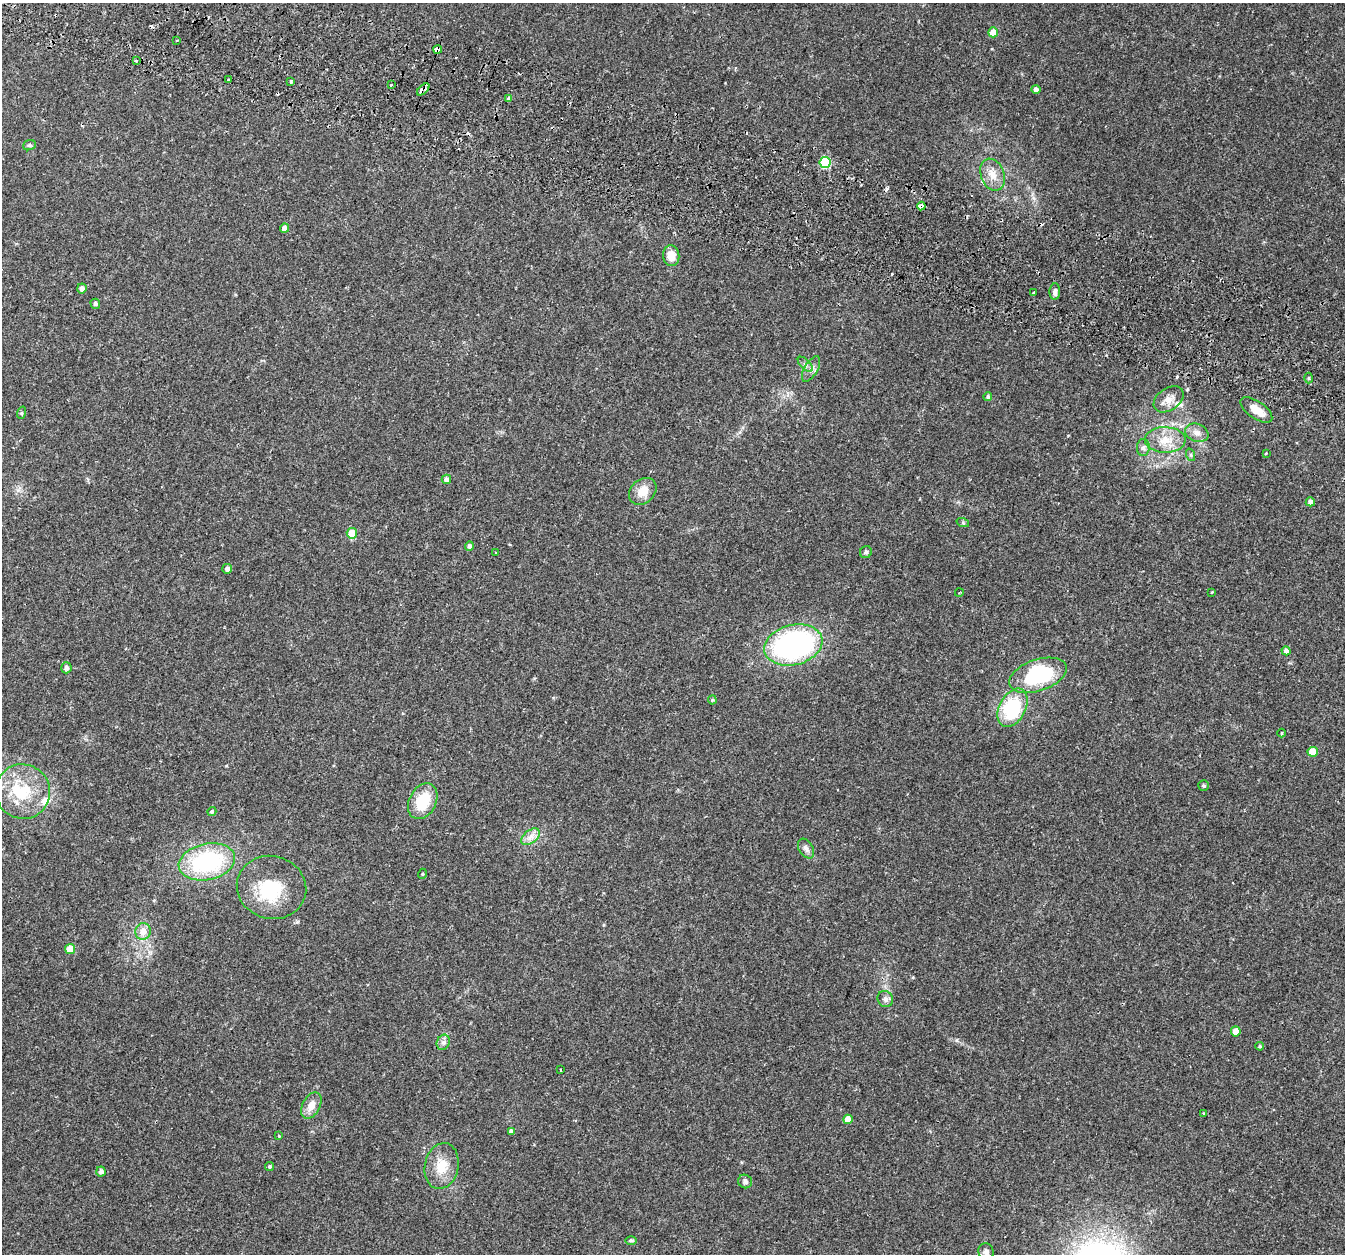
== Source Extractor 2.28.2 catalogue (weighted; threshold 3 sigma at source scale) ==
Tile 11 of 4 x 4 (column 3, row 3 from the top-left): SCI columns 2753-4095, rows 1546-2797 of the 5514 x 5654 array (HDU 1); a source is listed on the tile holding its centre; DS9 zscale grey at full resolution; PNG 1347 x 1256 px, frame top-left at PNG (2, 3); each listed source drawn as its Kron ellipse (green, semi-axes under 4 px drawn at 4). Shown black and unused: <1% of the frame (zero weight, under 2 of 3 exposures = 5% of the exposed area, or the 3 px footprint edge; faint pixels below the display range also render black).
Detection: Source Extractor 2.28.2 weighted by HDU 2 'WHT'; one run over the whole footprint, this tile lists its part. Background 0.0481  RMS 0.0041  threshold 0.0184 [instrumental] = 3 sigma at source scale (4.5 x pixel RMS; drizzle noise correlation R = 1.50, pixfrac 1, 0.0396/0.0396 arcsec/px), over >= 5 px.
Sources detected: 92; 1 inside a brighter object's white glare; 10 cosmic-ray / hot-pixel residue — neither listed nor drawn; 3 inside a brighter listed object's ellipse — not listed separately; the other 78 listed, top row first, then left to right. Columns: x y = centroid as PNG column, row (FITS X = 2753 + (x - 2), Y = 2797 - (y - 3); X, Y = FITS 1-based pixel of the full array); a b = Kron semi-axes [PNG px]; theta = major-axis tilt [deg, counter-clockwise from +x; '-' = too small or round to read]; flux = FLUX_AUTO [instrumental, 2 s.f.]
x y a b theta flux
993 32 5 5 - 6.1
177 40 4 2 - 0.34
438 49 4 3 - 38
136 60 3 3 - 1.9
228 80 3 2 - 1.3
291 81 3 3 - 0.62
391 85 3 2 - 0.41
423 89 7 4 43 11
1036 89 4 4 - 1.6
509 99 4 3 - 0.94
29 145 6 5 - 0.64
825 162 5 5 - 26
992 175 17 11 -68 5.1
921 206 4 3 - 41
284 228 5 4 - 1.9
671 256 10 8 -84 4.5
82 288 5 5 - 1.7
1055 292 8 5 85 1.3
1034 293 3 3 - 2.1
95 304 5 4 - 0.86
805 364 9 5 -45 1.1
811 369 14 6 60 2.1
1309 378 5 3 - 0.44
988 397 4 4 - 0.73
1169 399 16 11 35 3.8
1256 410 18 8 -35 5.3
21 413 6 4 71 0.49
1197 433 12 8 -22 2.5
1165 440 20 13 -1 7.2
1143 447 8 6 87 1.3
1266 453 3 2 - 0.37
1191 455 6 4 -72 0.65
446 479 5 4 - 1.7
643 491 15 12 43 5.6
1310 502 4 4 - 1.5
963 523 6 4 -18 0.53
352 533 5 5 - 8.8
469 546 5 4 - 1.1
495 552 2 2 - 0.29
866 552 6 5 - 0.8
227 569 5 4 - 1.4
1211 592 3 3 - 0.4
959 593 4 3 - 0.33
793 645 29 20 14 86
1286 651 4 4 - 1.6
66 668 6 5 - 1.5
1038 675 30 15 19 40
712 700 4 4 - 0.47
1013 708 20 13 62 30
1282 733 4 3 - 0.35
1313 752 5 5 - 7.5
1204 786 5 5 - 0.64
23 791 27 27 - 19
423 801 19 13 63 13
212 811 4 4 - 0.72
531 837 10 6 37 2.4
806 849 11 7 -58 1.7
207 862 28 18 12 45
422 874 5 3 - 0.34
271 887 35 31 -15 21
143 931 8 7 - 4.1
70 949 5 5 - 7.5
885 999 8 7 - 1.6
1236 1031 5 5 - 3.6
443 1042 8 6 69 1.3
1260 1046 4 3 - 0.56
560 1070 3 2 - 0.36
311 1106 14 8 61 4.3
1204 1113 3 3 - 0.96
848 1119 5 4 - 3.9
511 1132 4 4 - 1.5
279 1136 4 3 - 0.27
442 1166 23 16 78 8.4
269 1167 4 4 - 0.56
101 1171 5 4 - 1.5
745 1181 7 6 - 1.2
631 1240 6 4 0 0.67
986 1252 9 7 -70 1.6
Overlapping masked pixels (flux is a lower limit): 3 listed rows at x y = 438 49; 423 89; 921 206